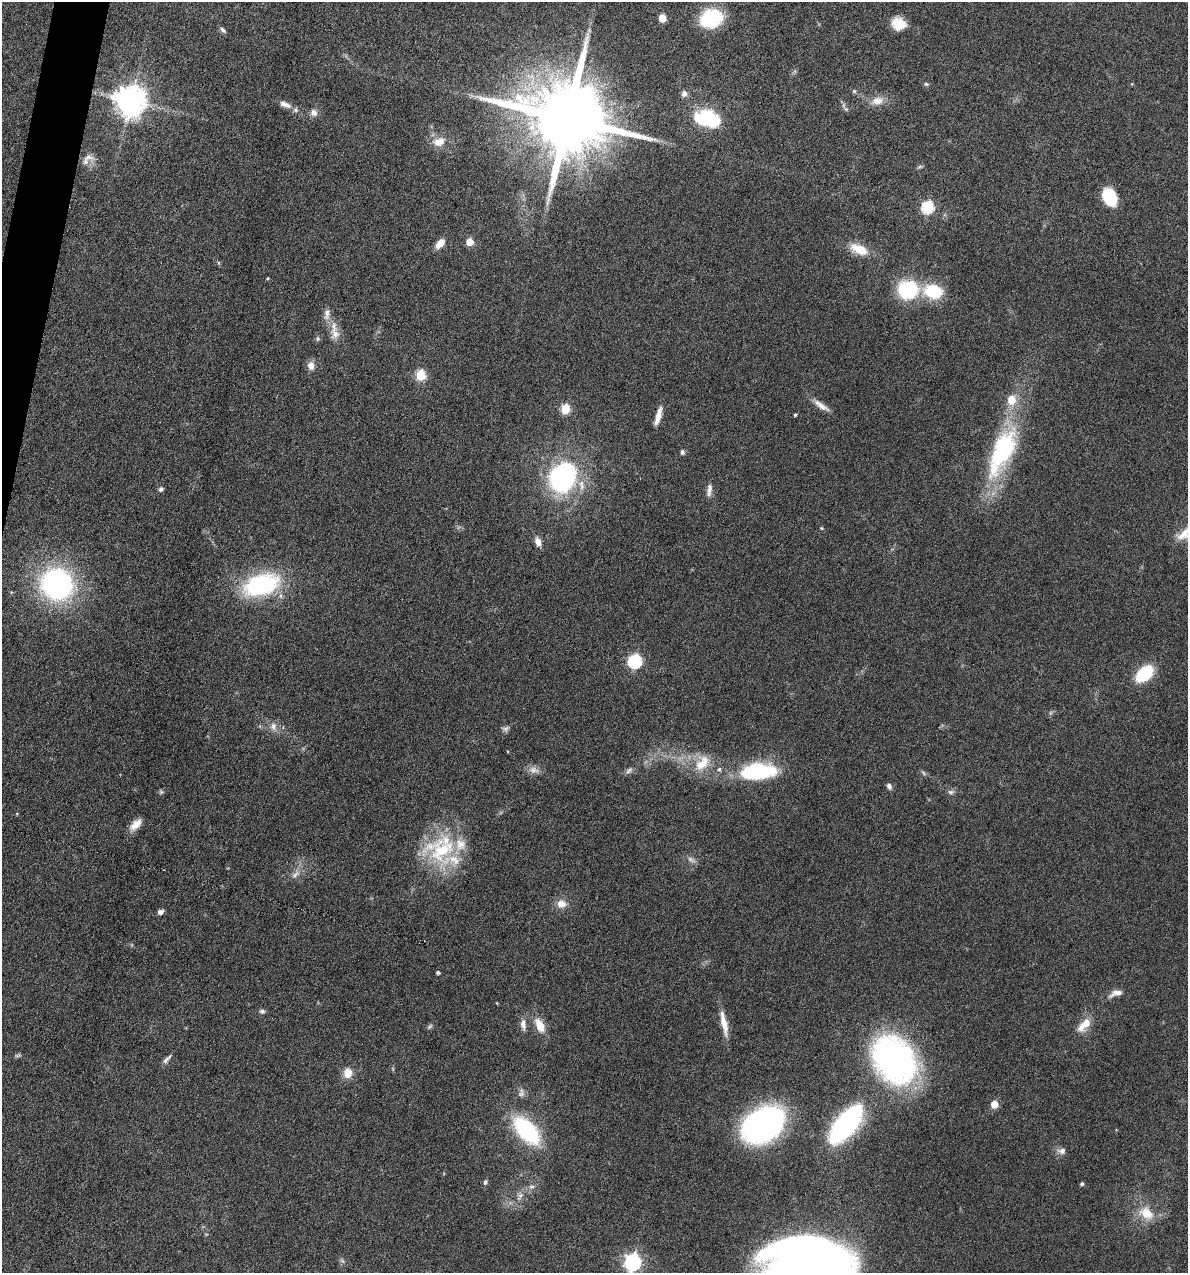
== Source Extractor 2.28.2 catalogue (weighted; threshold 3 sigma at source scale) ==
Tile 11 of 4 x 4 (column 3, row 3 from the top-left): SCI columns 2492-3677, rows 1272-2542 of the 5105 x 5085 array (HDU 1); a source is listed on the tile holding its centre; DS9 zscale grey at full resolution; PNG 1190 x 1275 px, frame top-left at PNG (2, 2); no overlay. Shown black and unused: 1% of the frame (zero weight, under 4 of 8 exposures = <1% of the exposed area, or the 3 px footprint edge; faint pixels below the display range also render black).
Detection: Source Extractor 2.28.2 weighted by HDU 2 'WHT'; one run over the whole footprint, this tile lists its part. Background 0.148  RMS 0.0057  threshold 0.0233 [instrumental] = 3 sigma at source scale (4.09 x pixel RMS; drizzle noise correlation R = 1.36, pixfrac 0.8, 0.05/0.05 arcsec/px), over >= 5 px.
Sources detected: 100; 3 too faint to see at this stretch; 4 inside a brighter object's white glare — not listed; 8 inside a brighter listed object's ellipse — not listed separately; the other 85 listed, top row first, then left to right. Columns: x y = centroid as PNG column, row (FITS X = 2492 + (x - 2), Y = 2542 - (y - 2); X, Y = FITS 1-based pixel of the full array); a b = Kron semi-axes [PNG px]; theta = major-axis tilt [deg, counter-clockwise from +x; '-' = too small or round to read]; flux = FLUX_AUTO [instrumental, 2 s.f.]
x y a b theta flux
662 18 5 5 - 14
711 18 25 20 19 27
899 24 17 14 -18 8.5
223 30 9 5 -45 1.4
926 84 7 5 -3 0.89
854 91 5 5 - 0.86
130 101 9 9 - 870
877 101 18 12 14 6.2
285 104 19 8 -21 3.9
846 109 6 5 - 1.1
314 113 10 9 - 2.7
708 116 34 17 -48 25
567 118 22 18 -16 9400
439 142 18 12 12 6.2
88 157 16 7 0 3
920 167 7 4 19 0.95
1110 197 19 13 -61 17
928 207 6 6 - 57
470 242 5 5 - 11
440 243 10 6 51 6.2
859 249 24 12 -23 11
268 278 4 3 - 0.52
908 290 21 19 -7 34
933 291 14 10 -9 31
327 314 18 8 86 3.8
334 327 17 8 -88 4.9
311 366 11 8 -81 3.7
421 375 6 5 - 33
821 406 23 7 -35 4.8
565 409 5 5 - 28
795 415 4 3 - 0.7
658 416 20 6 74 5.3
1002 451 66 24 65 68
682 452 7 5 -77 1.1
562 477 31 27 72 83
161 489 5 5 - 1.8
709 490 18 6 85 2.8
821 528 5 4 - 0.53
1185 533 32 13 41 11
538 542 11 7 -72 3.5
57 584 26 24 -34 120
262 585 34 19 18 70
635 661 6 6 - 73
1144 673 15 9 42 31
1050 713 7 4 71 0.8
273 726 11 7 -89 2.8
506 729 10 7 27 1.6
702 763 25 15 50 12
719 769 7 5 -77 1.2
533 770 15 9 -8 3.6
629 771 11 5 37 1.8
757 771 31 14 5 54
889 786 7 6 - 1.9
161 792 6 5 - 0.95
951 792 8 6 -14 1.5
135 825 16 9 41 5.4
442 850 47 38 0 45
295 874 14 6 41 2.8
561 904 12 10 -11 5.2
160 912 6 5 - 2
438 972 4 3 - 1.2
1116 993 17 7 19 4.4
262 1011 7 6 - 1.4
724 1023 33 7 -78 7.5
1086 1023 16 11 61 6.9
523 1024 15 7 -84 3.4
540 1025 17 9 -64 8.9
430 1026 8 4 45 0.99
17 1055 9 4 21 1
167 1059 16 5 46 1.9
895 1059 53 38 -55 160
348 1073 12 10 90 6.3
521 1093 13 6 77 2
994 1104 5 5 - 14
846 1124 36 16 51 110
763 1125 34 24 36 150
526 1130 23 12 -48 70
1062 1151 12 8 -5 2.7
485 1182 7 5 79 1.1
1082 1184 4 4 - 1.1
531 1187 8 5 6 1.6
520 1196 14 6 59 3.1
1146 1213 24 17 -37 12
810 1251 88 68 5 360
632 1262 7 6 - 190
Isophote crosses this tile's border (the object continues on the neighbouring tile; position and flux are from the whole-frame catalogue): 3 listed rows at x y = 1185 533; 810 1251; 632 1262